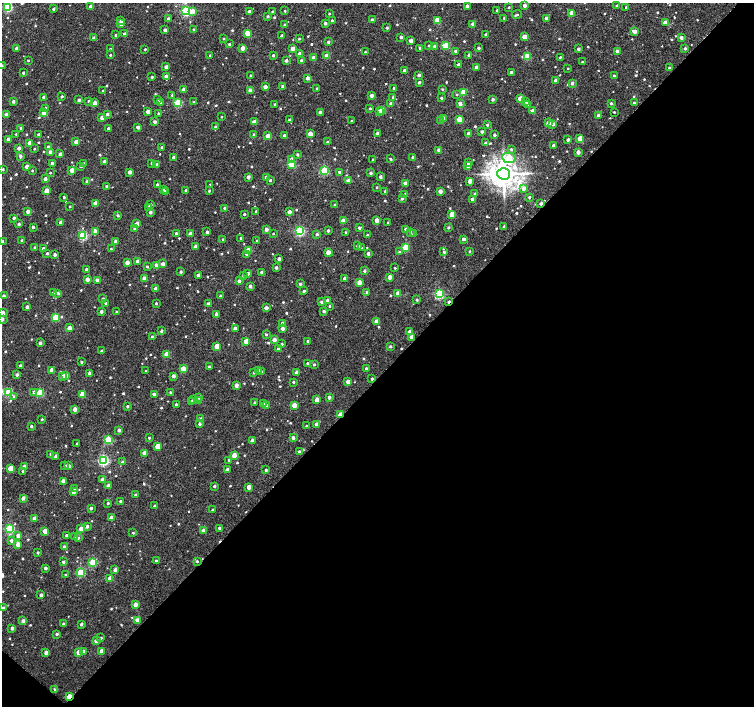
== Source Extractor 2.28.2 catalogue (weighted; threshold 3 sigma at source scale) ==
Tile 15 of 4 x 4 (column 3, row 4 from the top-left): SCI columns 3009-4511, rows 167-1573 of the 6021 x 6027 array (HDU 1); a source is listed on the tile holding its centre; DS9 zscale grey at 2 x 2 block average (1 PNG px = mean of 2 x 2 image px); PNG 756 x 708 px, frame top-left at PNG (2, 3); each listed source drawn as its Kron ellipse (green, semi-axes under 4 px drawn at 4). Shown black and unused: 47% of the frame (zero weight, under 2 of 3 exposures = <1% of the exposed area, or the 3 px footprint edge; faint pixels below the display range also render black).
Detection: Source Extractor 2.28.2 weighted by HDU 2 'WHT'; one run over the whole footprint, this tile lists its part. Background 0.0124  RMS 0.004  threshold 0.0178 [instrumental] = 3 sigma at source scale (4.5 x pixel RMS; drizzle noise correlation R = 1.50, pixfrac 1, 0.0396/0.0396 arcsec/px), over >= 5 px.
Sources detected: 756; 3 cosmic-ray / hot-pixel residue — neither listed nor drawn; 4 inside a brighter listed object's ellipse — not listed separately; of the other 749, all 500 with FLUX_AUTO >= 0.987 (the completeness limit of this list) listed and drawn (249 fainter detections not listed), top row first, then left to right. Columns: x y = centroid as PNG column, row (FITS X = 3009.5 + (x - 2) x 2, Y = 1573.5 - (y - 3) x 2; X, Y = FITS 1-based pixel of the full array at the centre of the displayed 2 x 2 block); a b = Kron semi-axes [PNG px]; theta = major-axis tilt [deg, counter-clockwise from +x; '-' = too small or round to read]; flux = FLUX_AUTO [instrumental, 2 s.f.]
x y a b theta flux
617 5 3 2 - 1.2
90 6 2 2 - 3.2
467 6 2 2 - 5.5
524 6 2 2 - 6.5
8 7 3 3 - 71
509 7 2 2 - 1.1
626 7 2 2 - 1
53 9 2 2 - 2.7
497 10 2 2 - 1.6
186 11 3 3 - 100
192 11 3 3 - 13
249 11 2 2 - 3
285 11 2 2 - 1
273 12 2 2 - 2.1
572 13 3 2 - 11
329 14 2 2 - 1.1
517 15 5 2 - 1.5
268 16 2 2 - 1.9
168 18 2 2 - 2.2
504 18 2 2 - 1.1
546 18 2 2 - 3.7
372 19 2 2 - 2.2
121 20 3 2 - 1.2
332 20 2 2 - 1.9
437 21 3 3 - 29
665 22 2 2 - 10
121 23 3 3 - 10
325 23 2 2 - 3.9
473 24 2 2 - 5.5
285 25 2 2 - 2
387 28 2 2 - 2
165 30 2 2 - 4
194 30 3 2 - 1.3
634 31 3 2 - 7
247 33 3 2 - 16
125 34 2 2 - 5
115 35 2 2 - 1
486 35 2 2 - 2.9
282 36 2 2 - 4.7
401 37 2 2 - 2.9
524 37 3 2 - 11
94 38 3 2 - 4.7
681 38 2 2 - 4.5
224 39 2 2 - 1.2
299 39 3 2 - 1.2
411 41 2 2 - 5.8
328 42 2 2 - 2.4
229 44 2 2 - 1.6
429 46 2 2 - 1.2
434 46 2 2 - 1.8
446 46 4 3 - 39
17 48 2 2 - 4.5
243 48 2 2 - 12
420 48 2 2 - 2.4
479 48 2 2 - 2.7
685 48 2 2 - 2.2
110 49 2 2 - 1
145 49 2 2 - 1.1
293 49 2 2 - 8
579 49 2 2 - 2.6
456 51 2 2 - 2.4
617 51 3 2 - 5.8
365 52 2 2 - 1
299 53 3 3 - 3
110 55 2 2 - 1.1
210 55 2 2 - 1.2
273 55 2 2 - 1.9
469 55 2 2 - 3.4
327 56 3 2 - 14
527 56 3 3 - 25
560 57 2 2 - 1
313 58 2 2 - 5.6
28 60 2 2 - 1.2
286 60 2 2 - 3.3
301 61 2 2 - 3.8
582 62 2 2 - 1.5
2 65 2 2 - 1.5
459 65 2 2 - 3.6
166 67 2 2 - 4.5
476 67 2 2 - 5.9
568 68 2 2 - 1.1
669 68 2 2 - 1.5
404 70 2 2 - 3.8
23 73 2 2 - 2.3
511 73 2 2 - 6.8
419 75 2 2 - 4.4
614 75 2 2 - 1.4
251 76 2 2 - 1.3
152 77 2 2 - 1.5
166 77 3 2 - 6.4
308 78 3 2 - 6.3
555 81 2 2 - 4.8
419 82 2 2 - 2.8
572 83 3 2 - 3.1
283 86 2 2 - 3.4
265 87 2 2 - 6.4
317 88 2 2 - 1
394 88 2 2 - 1.8
183 89 2 2 - 4.4
442 89 2 2 - 1.2
250 90 2 2 - 6.1
103 91 2 2 - 2
463 92 3 3 - 25
172 95 3 2 - 1.1
372 95 2 2 - 4.4
457 95 3 3 - 1
62 96 2 2 - 1.6
44 97 2 2 - 2.9
393 97 3 2 - 1.5
441 98 2 2 - 1.9
520 98 3 2 - 13
493 99 2 2 - 2.8
79 100 2 2 - 2.5
157 100 3 3 - 1
13 101 2 2 - 3
89 101 2 2 - 2.4
526 101 4 3 - 1.1
160 102 2 2 - 4.1
194 102 3 3 - 1.2
95 103 3 2 - 9.8
178 103 3 3 - 44
391 103 2 2 - 2.8
611 103 2 2 - 2.2
634 103 2 2 - 2.5
275 104 2 2 - 1.5
460 104 2 2 - 5.8
528 104 3 2 - 4.2
370 108 2 2 - 1.4
46 109 2 2 - 7.2
382 110 3 3 - 16
379 111 2 2 - 3.7
533 111 2 2 - 6.9
148 112 2 2 - 7.9
320 112 2 2 - 4.2
614 112 2 2 - 1.1
44 113 3 2 - 8.8
158 113 2 2 - 1.2
6 114 2 2 - 4.6
107 114 2 2 - 3.2
598 116 2 2 - 4.6
221 117 2 2 - 1
102 118 2 2 - 8.7
443 118 2 2 - 3.2
459 119 3 3 - 24
289 120 2 2 - 1.7
255 121 4 2 - 7.7
351 121 2 2 - 1
441 121 3 2 - 1.4
155 122 2 2 - 2.8
549 123 3 2 - 12
553 124 3 3 - 3
487 125 2 2 - 1.6
138 127 2 2 - 4.5
216 127 2 2 - 2
21 128 2 2 - 2
108 128 2 2 - 1.5
482 132 2 2 - 2.7
377 133 2 2 - 4.3
16 134 2 2 - 1.1
38 134 2 2 - 2.4
310 134 3 2 - 13
468 134 2 2 - 5.6
254 135 2 2 - 3.7
284 135 2 2 - 3.4
494 135 2 2 - 2.3
268 136 3 2 - 13
580 138 3 3 - 15
8 139 2 2 - 7.5
568 140 2 2 - 2.5
76 142 2 2 - 7
328 142 2 2 - 1.9
29 143 2 2 - 5.7
485 143 2 2 - 2.3
553 146 2 2 - 3.9
48 147 2 2 - 4.6
162 147 2 2 - 1.6
19 148 2 2 - 4
35 149 2 2 - 1.2
511 149 3 3 - 1.2
439 150 2 2 - 7.8
50 152 2 2 - 6.6
578 152 2 2 - 6.4
60 154 2 2 - 3.1
298 155 2 2 - 2.2
20 156 2 2 - 3.3
174 157 2 2 - 4.4
413 157 2 2 - 3.2
509 158 7 5 -8 21
292 159 3 2 - 6.1
391 159 3 2 - 1.3
373 160 2 2 - 1.3
105 162 2 2 - 6.4
52 163 2 2 - 3.3
84 163 2 2 - 1.5
152 163 2 2 - 1.7
469 163 2 2 - 3
157 164 2 2 - 1.5
292 164 3 3 - 38
27 166 2 2 - 6.7
81 166 3 2 - 2.1
468 166 2 2 - 5
3 169 2 2 - 1.7
32 170 2 2 - 1.2
72 170 2 2 - 9.7
324 170 3 3 - 62
130 172 2 2 - 6
339 172 2 2 - 1.9
50 173 2 2 - 1
371 173 2 2 - 2.2
504 174 6 6 - 1400
248 177 2 2 - 5.3
266 177 2 2 - 5.7
381 177 2 2 - 3.2
45 179 2 2 - 3.9
270 180 2 2 - 2.4
348 181 2 2 - 7.5
470 181 2 2 - 6.6
87 182 2 2 - 5.4
405 183 2 2 - 5.5
157 184 2 2 - 1.8
209 185 2 2 - 1
107 186 2 2 - 2.8
377 187 2 2 - 1.1
523 188 4 3 - 4.2
163 189 2 2 - 1
186 190 2 2 - 1.8
47 191 3 2 - 14
165 191 3 2 - 2.3
209 191 2 2 - 1.4
385 191 2 2 - 2
440 191 2 2 - 5.8
405 194 2 2 - 1.8
475 194 3 2 - 1.9
64 197 2 2 - 1.6
529 197 3 2 - 1.8
402 198 3 2 - 2
472 199 2 2 - 3.9
96 203 3 2 - 8.8
541 204 2 2 - 2.9
150 205 2 2 - 3.4
335 205 2 2 - 3.8
70 207 2 2 - 0.99
149 207 3 2 - 1.7
225 208 2 2 - 2.4
28 211 2 2 - 5.8
256 211 2 2 - 1.9
150 212 2 2 - 4.1
289 212 2 2 - 5.9
244 214 2 2 - 1.3
452 214 3 3 - 16
118 215 3 3 - 1.8
14 218 2 2 - 3.4
377 220 2 2 - 8.7
343 221 3 2 - 12
60 222 2 2 - 3.6
388 223 2 2 - 1.6
19 224 2 2 - 2.3
137 224 2 2 - 8.7
504 226 2 2 - 1.6
33 227 2 2 - 2.2
448 227 2 2 - 1.7
359 228 2 2 - 2.3
135 229 2 2 - 4.7
266 229 2 2 - 5.2
406 229 2 2 - 2.8
300 231 3 3 - 110
328 231 2 2 - 2.4
95 232 3 2 - 5.1
207 232 2 2 - 2.9
346 232 2 2 - 1.2
410 232 3 3 - 1.5
176 233 2 2 - 1.7
273 233 2 2 - 1.3
190 234 2 2 - 6.3
317 234 3 3 - 1.7
413 234 3 2 - 1.1
83 235 3 3 - 80
367 235 2 2 - 1.3
240 238 2 2 - 1.2
223 239 2 2 - 1
463 239 2 2 - 4.9
22 240 2 2 - 1.8
116 241 2 2 - 4.7
257 241 2 2 - 1.9
2 242 2 2 - 2.6
196 246 2 2 - 5.1
358 246 2 2 - 5.5
406 247 3 3 - 35
35 248 2 2 - 3
43 248 2 2 - 1.6
361 248 2 2 - 1
111 249 2 2 - 1.4
248 250 3 3 - 18
470 251 2 2 - 1.4
328 252 4 3 - 12
399 252 3 3 - 1.9
444 252 2 2 - 1.6
47 253 2 2 - 2.2
368 253 2 2 - 3.9
55 254 2 2 - 3.2
246 254 3 3 - 1.8
279 259 2 2 - 4.2
137 261 2 2 - 4.9
127 263 2 2 - 8.8
163 264 3 2 - 5.7
156 265 3 2 - 4.9
147 266 2 2 - 1.2
276 268 2 2 - 2.9
395 268 2 2 - 1
87 269 2 2 - 2.8
364 271 2 2 - 2
181 272 2 2 - 2.1
262 272 2 2 - 2.3
248 273 2 2 - 3
198 275 2 2 - 5.6
243 276 2 2 - 1.8
390 277 2 2 - 7.3
345 278 2 2 - 3.8
87 279 2 2 - 7.4
144 279 3 3 - 10
97 280 2 2 - 4.2
239 281 2 2 - 3.9
359 282 3 2 - 9.6
300 284 2 2 - 2.2
250 286 2 2 - 3.4
155 289 2 2 - 3.8
304 291 2 2 - 1.9
367 292 2 2 - 2.1
54 293 2 2 - 3.4
58 293 3 3 - 2.2
398 294 3 2 - 15
439 294 3 3 - 97
4 296 2 2 - 3.2
221 296 2 2 - 2.9
103 299 3 2 - 1.6
328 300 2 2 - 5.1
417 300 2 2 - 1.5
322 302 2 2 - 2.7
449 302 4 2 - 4.3
106 303 3 2 - 1.8
156 303 2 2 - 1.3
208 304 2 2 - 4
329 306 2 2 - 1.4
27 307 2 2 - 3.8
266 308 2 2 - 5.8
101 311 2 2 - 2.9
324 311 2 2 - 2.8
116 312 2 2 - 1.4
2 313 2 2 - 5.9
216 314 2 2 - 3.4
55 318 3 3 - 33
2 319 3 2 - 3.7
376 321 2 2 - 5.4
283 323 2 2 - 3.6
69 328 3 2 - 11
283 328 3 3 - 3.8
235 329 2 2 - 5.9
161 331 2 2 - 2.5
410 331 2 2 - 4.5
266 335 3 3 - 1.1
152 337 2 2 - 1.8
412 337 3 2 - 7.1
274 340 2 2 - 6.4
246 341 3 3 - 13
307 341 2 2 - 1.3
40 343 2 2 - 3.3
282 344 2 2 - 1.3
217 346 3 3 - 16
390 346 2 2 - 1.8
278 349 2 2 - 3.5
102 351 2 2 - 2.7
167 354 3 3 - 17
82 362 2 2 - 1.6
307 363 2 2 - 1.7
314 365 2 2 - 1.6
20 366 2 2 - 3.1
209 367 2 2 - 1.4
366 368 2 2 - 1.9
183 369 3 3 - 23
51 370 2 2 - 7.2
259 370 3 2 - 1.2
146 371 2 2 - 1.1
254 372 3 2 - 1.8
262 372 3 2 - 2.4
297 372 2 2 - 7.1
90 373 2 2 - 4.3
17 375 2 2 - 2.4
63 376 2 2 - 6.4
65 376 3 2 - 4.7
173 376 2 2 - 3.9
372 379 2 2 - 2
293 382 2 2 - 1.7
348 382 3 2 - 6
236 385 3 2 - 5.9
8 392 3 3 - 54
34 392 3 3 - 2.9
170 392 2 2 - 1.1
40 393 3 3 - 45
83 394 3 3 - 21
154 394 2 2 - 3.3
14 397 4 3 - 1.9
198 397 3 3 - 3.6
329 397 2 2 - 4.1
194 399 3 3 - 1
317 400 3 2 - 6.6
192 401 2 2 - 2.2
198 401 3 2 - 1.6
255 403 2 2 - 3.5
176 404 2 2 - 1.9
263 404 2 2 - 4.7
266 405 3 2 - 3
294 405 3 2 - 12
127 406 2 2 - 1.9
75 409 3 2 - 8.3
340 414 3 2 - 23
201 418 3 3 - 1
42 419 2 2 - 1.1
200 424 2 2 - 2.9
316 424 2 2 - 3.2
31 426 2 2 - 2
306 426 2 2 - 1
119 430 2 2 - 3.4
149 438 2 2 - 1.4
293 438 2 2 - 4
108 440 3 3 - 46
252 440 2 2 - 4.7
77 444 2 2 - 1.6
158 446 3 3 - 15
299 451 2 2 - 1.4
144 453 2 2 - 6.8
51 454 2 2 - 3
234 455 3 2 - 11
56 456 3 2 - 2.9
104 460 3 3 - 120
229 460 2 2 - 1.1
122 462 3 2 - 1.2
65 465 3 2 - 1.3
68 466 2 2 - 4.8
24 467 3 2 - 5.4
11 468 3 3 - 15
227 469 2 2 - 2.1
266 470 3 2 - 2
23 471 2 2 - 1.3
103 479 2 2 - 4.9
63 481 2 2 - 6.8
108 486 2 2 - 4.4
214 486 2 2 - 2.5
249 487 3 2 - 7.7
75 489 2 2 - 1.8
73 492 3 2 - 6
135 495 2 2 - 2
23 498 3 2 - 5.3
121 501 2 2 - 2.1
108 503 2 2 - 1.3
155 506 2 2 - 2.2
91 508 2 2 - 2.1
212 510 2 2 - 1.4
111 518 3 2 - 6.5
35 519 3 2 - 7.3
87 526 3 2 - 2.9
219 528 2 2 - 2
10 529 3 3 - 85
81 529 3 2 - 7.3
45 531 3 2 - 9.9
203 531 2 2 - 5.8
133 533 3 3 - 1.3
18 535 3 3 - 5.5
67 535 2 2 - 2.7
75 536 3 2 - 1.3
78 538 3 3 - 1.6
11 541 3 2 - 3.7
18 544 3 2 - 7.3
64 547 2 2 - 2.6
38 553 2 2 - 2
156 561 3 2 - 1.3
197 561 3 2 - 1.1
63 562 2 2 - 2.5
93 562 3 3 - 48
45 568 2 2 - 2.9
115 570 2 2 - 4.2
81 573 3 3 - 48
66 575 3 2 - 1.1
110 578 3 2 - 8.4
41 595 2 2 - 3.7
135 604 3 2 - 7.4
3 608 3 3 - 1.7
137 620 2 2 - 6.1
23 621 3 2 - 5
63 624 3 3 - 1.3
81 624 2 2 - 2.6
12 628 2 2 - 3.3
57 634 2 2 - 2.3
101 638 3 2 - 1.2
96 641 3 2 - 4.9
83 651 3 2 - 3.6
101 651 3 2 - 5.9
79 652 3 3 - 14
46 653 3 2 - 4.4
54 689 3 2 - 1.1
69 697 3 2 - 15
Overlapping masked pixels (flux is a lower limit): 3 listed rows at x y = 449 302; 340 414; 69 697
Isophote crosses this tile's border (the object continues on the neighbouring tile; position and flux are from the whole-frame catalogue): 6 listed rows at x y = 8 7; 2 65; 3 169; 2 242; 2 313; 2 319